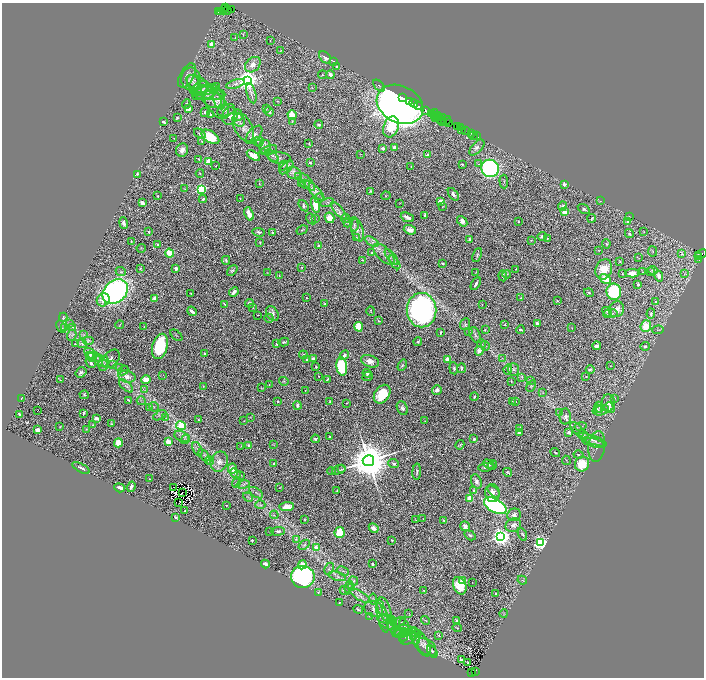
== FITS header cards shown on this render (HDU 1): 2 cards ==
NAXIS1  =                 1404
NAXIS2  =                 1351

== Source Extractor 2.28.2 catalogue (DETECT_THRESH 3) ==
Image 1404 x 1351 px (HDU 1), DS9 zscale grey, zoomed out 1/2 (1 PNG px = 2 x 2 image px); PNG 706 x 680 px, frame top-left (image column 1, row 1350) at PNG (2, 3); each listed source drawn as its Kron ellipse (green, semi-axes under 4 px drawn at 4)
Background 2.51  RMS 0.039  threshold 0.116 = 3 sigma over >= 5 px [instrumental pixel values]
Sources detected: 638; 60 cannot appear on this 1/2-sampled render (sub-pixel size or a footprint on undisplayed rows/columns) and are neither listed nor drawn; of the other 578, the 500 brightest by FLUX_AUTO listed and drawn (78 fainter detections omitted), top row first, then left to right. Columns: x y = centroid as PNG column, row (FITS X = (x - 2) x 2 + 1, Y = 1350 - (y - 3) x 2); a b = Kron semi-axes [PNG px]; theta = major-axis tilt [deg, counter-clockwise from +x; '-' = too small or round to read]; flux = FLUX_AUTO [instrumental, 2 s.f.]
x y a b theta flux
226 8 2 1 - 14
224 10 4 2 - 270
227 10 3 3 - 220
231 10 3 1 - 74
219 11 3 2 - 100
221 11 3 2 - 210
243 35 3 1 - 4.1
235 38 3 2 - 3.6
270 40 2 2 - 4.3
211 44 2 2 - 100
281 51 3 2 - 3.6
325 57 7 5 -45 32
334 62 4 3 - 5.8
253 65 9 6 43 50
337 67 4 3 - 8.9
323 75 4 4 - 6.1
330 75 4 3 - 54
187 76 13 7 60 35
191 79 11 9 87 55
247 80 4 4 - 7000
235 84 9 3 18 13
195 85 10 6 -59 44
199 85 14 7 -33 65
379 85 7 3 -45 10
217 86 2 1 - 3.2
200 88 9 5 25 26
312 88 3 2 - 3.3
202 90 11 4 24 21
205 92 14 6 20 42
208 93 17 6 -5 55
251 93 10 4 -75 20
402 97 2 1 - 130
212 99 10 8 -32 49
219 99 10 5 -73 62
277 101 2 2 - 3.9
410 101 3 1 - 160
414 103 4 1 - 150
186 104 5 3 - 11
217 104 17 9 -54 80
400 104 24 18 -27 6100
418 106 4 3 - 250
189 109 4 3 - 32
266 109 4 3 - 6.6
226 110 9 5 22 26
425 110 3 2 - 220
205 112 5 4 - 16
269 112 5 3 - 16
431 113 3 1 - 85
210 114 4 3 - 11
434 114 5 2 - 170
238 115 6 3 -73 35
292 115 5 4 - 140
230 116 9 7 66 40
435 116 2 1 - 120
437 116 2 2 - 49
436 117 2 2 - 200
439 117 3 1 - 130
177 118 2 2 - 9.9
442 118 4 1 - 230
441 119 2 2 - 69
239 120 7 5 -47 33
292 121 4 3 - 5.7
442 121 3 2 - 310
446 121 5 2 - 86
163 122 4 2 - 22
448 122 3 2 - 180
319 124 4 3 - 11
457 126 3 3 - 170
243 127 16 9 -62 68
391 127 11 7 69 380
461 128 2 1 - 93
461 130 4 1 - 64
465 131 3 1 - 77
200 134 6 4 -35 12
472 134 4 2 - 100
254 135 11 6 50 31
474 136 2 1 - 50
476 136 2 1 - 82
210 137 10 5 -34 200
174 138 2 1 - 3.4
202 141 3 3 - 6.1
258 141 6 4 3 19
309 143 3 2 - 4.7
260 144 3 2 - 6.6
265 147 6 6 - 30
383 148 3 2 - 18
394 148 3 3 - 49
477 148 10 5 47 27
182 150 7 6 - 45
268 150 9 4 17 22
361 154 2 2 - 3.5
427 155 3 3 - 8.4
253 156 7 4 -33 67
272 156 8 3 -41 20
279 158 11 6 -7 34
199 159 4 2 - 6.5
209 161 3 2 - 280
310 163 3 2 - 10
462 164 3 3 - 5
479 164 3 2 - 6.7
216 166 2 1 - 3.6
283 166 5 4 - 13
411 166 2 1 - 5.2
286 167 8 5 45 26
490 168 9 8 - 2200
200 173 4 3 - 6.9
294 173 7 6 - 28
137 174 3 3 - 11
299 177 4 4 - 14
504 181 7 2 -86 6.5
308 182 11 3 -51 27
259 183 2 1 - 3.5
302 183 3 2 - 6
305 184 5 4 - 15
564 184 3 3 - 26
185 189 3 2 - 4.1
201 189 4 3 - 1000
315 191 13 4 -45 48
371 191 3 3 - 8.6
453 194 7 3 -54 26
157 196 3 2 - 7.2
386 196 4 3 - 7.1
319 198 5 4 - 16
203 199 4 3 - 12
240 199 3 1 - 3.4
440 201 4 3 - 61
600 201 3 2 - 3.9
327 202 7 2 14 9.1
142 203 4 3 - 38
400 203 3 2 - 3.3
315 205 8 4 -77 120
304 206 6 4 -54 17
443 206 4 2 - 4.2
562 206 5 3 - 24
584 209 7 4 -32 18
339 210 11 3 -50 27
564 211 4 3 - 68
249 214 7 3 -69 76
425 215 2 2 - 13
629 216 3 3 - 5
407 217 7 3 -22 37
315 218 3 2 - 4.1
329 218 5 4 - 80
346 218 4 3 - 7.9
592 218 4 3 - 14
311 219 6 4 -59 11
462 221 6 4 -48 35
518 221 2 2 - 4.1
628 222 3 3 - 17
123 223 6 3 -79 26
348 223 5 3 - 9.9
354 224 7 3 -89 15
302 230 6 2 30 5.4
357 230 11 6 -75 41
410 230 6 4 -18 49
148 232 2 2 - 7.8
259 232 6 3 -6 14
644 232 3 2 - 3.3
273 233 3 2 - 16
629 234 5 3 - 11
542 236 4 3 - 31
356 237 3 2 - 4.5
547 238 3 3 - 5.4
470 239 3 2 - 16
531 240 3 2 - 4.2
131 241 2 2 - 3.8
260 242 3 2 - 7.5
372 242 8 3 -31 19
606 244 5 3 - 7.6
158 245 4 2 - 9.7
319 246 2 2 - 50
141 248 4 2 - 3.7
599 250 2 2 - 3.8
653 251 5 3 - 8.6
169 253 4 3 - 210
372 253 3 2 - 7.9
384 254 13 6 -44 57
681 254 2 2 - 15
701 254 6 2 25 270
477 255 7 3 65 12
698 256 3 1 - 130
391 257 9 2 -52 13
639 258 2 1 - 6.6
699 259 4 2 - 150
226 260 4 2 - 14
362 260 2 2 - 6.9
620 261 3 2 - 4.7
395 262 8 3 -55 20
442 263 2 2 - 9.3
302 267 2 2 - 7.3
140 269 3 3 - 7.4
176 269 3 2 - 34
516 269 2 1 - 3.7
604 269 10 8 72 120
232 270 6 4 44 12
653 270 5 3 - 11
121 271 5 3 - 11
650 271 3 2 - 5.6
476 272 3 2 - 4
642 272 2 2 - 3.4
268 273 3 1 - 3.2
632 273 7 4 0 76
507 274 4 3 - 7.6
622 274 2 2 - 5
684 274 3 2 - 10
279 275 3 2 - 3.9
503 276 5 3 - 13
659 276 6 3 -77 47
605 279 6 4 -31 110
476 284 7 3 59 25
638 284 2 2 - 16
115 292 14 10 42 2400
234 292 5 2 - 30
614 292 8 7 - 500
191 293 3 1 - 4.4
589 293 5 3 - 13
155 298 2 2 - 140
306 298 2 1 - 3.6
521 298 2 2 - 7
103 300 7 6 - 70
557 301 3 2 - 6.9
655 302 3 3 - 5.2
249 303 4 4 - 21
225 304 4 2 - 11
324 304 3 2 - 6.7
482 305 3 2 - 4
253 308 3 2 - 3.6
616 309 8 7 - 44
422 310 17 15 90 2000
192 311 5 2 - 47
371 311 4 2 - 7.1
607 312 5 4 - 20
610 313 7 4 4 23
272 314 8 5 -55 34
651 314 5 3 - 15
258 315 2 2 - 4.3
63 317 4 3 - 6
269 318 4 3 - 9.3
378 321 3 2 - 5.6
537 323 3 3 - 20
70 324 3 2 - 3.7
465 324 6 5 - 13
120 325 4 2 - 4.6
505 325 2 2 - 6.6
646 326 6 5 - 150
61 327 7 3 -63 12
65 327 3 2 - 4
72 327 3 3 - 4.3
144 327 3 2 - 5.4
359 327 5 4 - 150
572 328 3 2 - 5.3
485 330 3 2 - 4.6
520 330 4 3 - 13
658 330 6 2 3 4
440 332 4 2 - 7.2
469 332 3 2 - 3.8
72 335 6 4 67 13
83 335 3 2 - 4.8
176 335 7 3 -41 5.8
475 335 8 5 -66 23
89 340 6 1 0 4.9
284 342 5 3 - 13
418 342 4 3 - 11
75 344 2 2 - 4.3
82 344 5 2 - 9.3
276 344 4 2 - 9.3
482 344 4 3 - 9.4
160 346 13 7 74 410
485 346 5 3 - 11
597 346 4 3 - 35
645 346 5 4 - 19
479 351 4 4 - 43
90 354 7 4 -40 24
205 354 3 3 - 29
303 355 4 3 - 9.8
344 355 5 3 - 20
89 356 4 3 - 8.2
92 357 5 3 - 13
96 357 8 4 -21 27
313 358 3 3 - 21
502 358 4 2 - 6.5
111 359 10 7 50 41
448 359 3 3 - 67
306 360 2 2 - 15
100 361 8 4 -29 28
370 361 9 5 -19 59
90 363 6 3 -53 23
104 363 7 5 79 24
113 364 3 3 - 6.7
402 365 6 3 57 11
342 366 9 5 -83 510
610 366 3 2 - 4.2
316 367 3 2 - 6.3
119 368 3 2 - 4.9
454 368 6 3 -84 13
461 368 5 2 - 13
508 369 5 4 - 14
123 370 5 3 - 7.6
513 370 6 5 - 23
590 370 4 4 - 12
81 372 6 5 - 21
367 373 4 3 - 19
163 375 2 1 - 3.5
319 376 3 2 - 4.4
127 377 8 6 -13 59
367 377 5 2 - 5.9
522 377 4 2 - 6.7
586 377 2 2 - 5.4
146 379 5 4 - 71
327 379 3 2 - 8.6
60 380 3 2 - 4
531 380 4 2 - 5.8
284 381 5 3 - 8.9
511 381 3 2 - 4.6
269 385 3 2 - 3.2
126 386 8 3 -41 21
203 386 3 2 - 4.7
531 386 6 4 62 11
261 388 3 2 - 3.8
145 390 3 2 - 5.1
305 390 2 2 - 3.4
437 390 5 4 - 27
543 393 3 2 - 4.2
382 394 10 7 55 240
84 395 5 3 - 9.1
474 397 4 3 - 12
21 398 3 1 - 3.4
615 399 4 4 - 7.8
129 400 3 2 - 11
141 401 4 2 - 6.7
278 401 3 2 - 9.9
330 401 3 2 - 6.1
512 401 3 2 - 4
515 402 3 2 - 6.6
347 403 2 2 - 5.8
608 403 8 6 -85 33
297 405 4 3 - 17
149 407 4 2 - 6.5
154 407 5 3 - 8
599 407 6 3 -72 14
402 408 7 5 -67 21
609 408 6 4 -53 33
597 409 4 2 - 5.8
37 410 2 1 - 38
601 410 8 5 13 30
84 413 4 2 - 9.8
560 413 4 3 - 7.9
20 414 3 2 - 8.5
160 415 7 3 29 10
251 417 3 3 - 6
565 417 8 5 89 32
97 418 4 2 - 42
166 418 4 2 - 5.9
198 420 2 2 - 8.3
244 421 2 2 - 4.7
425 421 4 2 - 3.6
111 424 4 3 - 8.6
93 425 3 3 - 5.3
181 426 5 4 - 560
581 426 6 2 10 9.6
60 427 3 2 - 4.1
520 428 3 2 - 4.6
86 429 3 2 - 3.3
577 429 9 4 -49 22
38 430 4 3 - 31
569 432 4 3 - 18
519 433 3 3 - 32
584 435 5 4 - 16
182 436 8 5 -27 22
330 436 2 2 - 8.4
185 439 5 4 - 12
315 439 4 3 - 11
474 439 3 3 - 14
592 440 16 3 -20 35
168 442 3 3 - 190
118 443 4 4 - 130
593 443 11 3 -15 22
249 445 2 2 - 45
274 445 3 3 - 4.5
460 445 5 2 - 6.9
241 446 3 2 - 4
597 447 15 8 82 45
197 449 7 4 -65 18
555 452 5 2 - 7.5
204 455 7 4 -47 17
578 455 5 3 - 8.2
566 460 5 2 - 4.7
209 461 4 3 - 10
368 461 6 5 - 38000
219 462 10 8 68 51
274 464 3 3 - 10
394 464 5 3 - 13
489 464 6 4 -30 16
582 464 7 7 - 190
492 465 5 3 - 5.8
486 467 8 3 7 16
81 468 9 3 -28 21
232 468 5 4 - 63
341 469 4 3 - 7.8
339 470 7 3 14 12
331 471 4 3 - 7
417 472 8 3 86 15
508 472 5 2 - 11
235 473 5 3 - 12
241 475 4 3 - 8.3
149 479 2 1 - 3.6
476 481 7 5 -69 29
236 483 4 3 - 6.9
243 484 7 3 10 14
131 487 5 3 - 22
173 487 2 1 - 3.5
120 488 5 3 - 57
280 488 2 1 - 3.4
474 490 4 4 - 17
337 491 3 3 - 7.8
494 491 7 3 -43 19
182 493 2 1 - 4.2
256 493 8 1 -34 9.5
492 493 9 7 -84 37
248 497 5 1 - 5.7
470 499 4 3 - 130
179 503 2 1 - 5.8
226 505 2 2 - 9.9
260 505 5 4 - 12
495 506 12 6 -29 1300
287 507 7 4 5 65
185 511 2 2 - 3.8
274 515 4 4 - 9.6
514 515 7 6 - 26
176 518 3 2 - 13
304 519 2 2 - 5.2
423 519 2 1 - 3.3
416 520 4 2 - 5.9
443 520 3 2 - 6.5
513 525 8 6 26 33
465 526 5 4 - 25
374 528 5 4 - 39
269 531 2 1 - 3.5
278 531 7 4 3 19
340 533 5 5 - 160
522 534 7 3 -65 11
470 535 6 3 -32 13
501 537 4 4 - 5200
252 540 2 2 - 7
296 540 3 2 - 5
392 540 2 2 - 5.1
540 543 4 3 - 2400
304 545 6 4 40 11
316 548 3 2 - 71
265 564 4 3 - 26
372 564 3 2 - 12
302 565 4 4 - 81
329 569 6 4 63 14
343 571 6 2 -25 9.6
337 576 9 4 -17 22
303 577 11 11 - 1300
522 580 5 1 - 4.7
353 581 5 4 - 14
463 581 3 2 - 210
472 582 2 1 - 5
460 586 9 6 -66 170
349 587 6 3 75 13
351 587 4 2 - 8.2
345 590 5 2 - 16
423 590 2 2 - 12
318 592 4 3 - 7
495 594 2 2 - 11
360 596 12 3 -33 33
373 599 5 3 - 9
340 603 2 2 - 4.4
358 609 5 3 - 8.6
373 609 10 7 -24 44
384 609 13 6 -72 48
504 613 4 2 - 4.5
409 614 4 2 - 3.5
370 616 3 2 - 3.5
382 616 16 5 -77 50
387 619 9 4 -7 32
425 620 4 2 - 4.8
457 620 3 3 - 12
387 622 9 5 -34 32
398 622 7 3 21 12
392 625 8 4 -72 31
404 626 8 3 -72 21
457 628 4 2 - 6.5
410 631 12 5 -16 37
400 632 9 3 -6 24
400 634 8 4 0 19
403 636 5 3 - 7.5
413 636 3 2 - 3.7
415 636 9 4 -81 27
439 636 4 3 - 7.8
407 637 9 7 35 32
422 643 14 7 -61 49
427 647 11 7 -38 42
432 651 7 4 -58 13
461 659 4 2 - 14
468 663 2 1 - 3.2
475 671 3 1 - 73
472 672 2 1 - 47
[78 fainter detections neither listed nor drawn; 60 sub-pixel or undisplayed-footprint detections neither listed nor drawn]